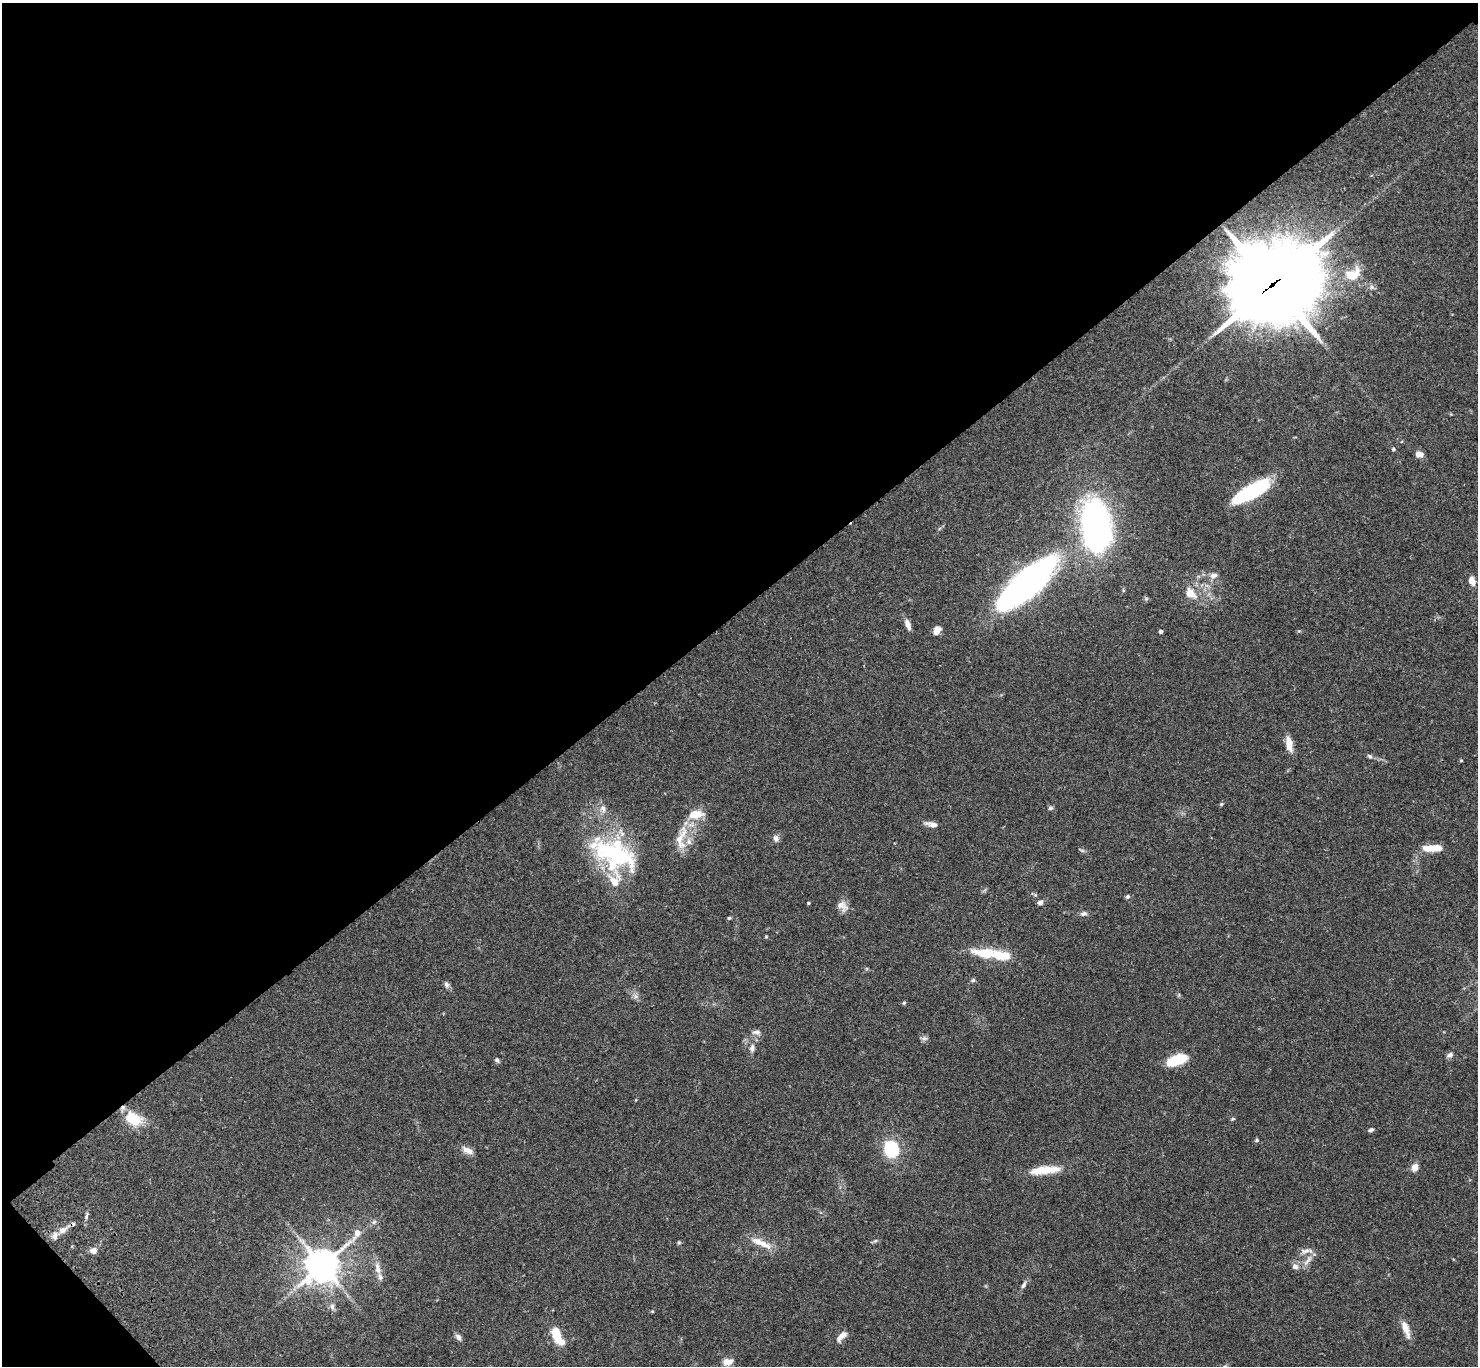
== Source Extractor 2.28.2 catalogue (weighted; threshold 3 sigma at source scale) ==
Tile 5 of 4 x 4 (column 1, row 2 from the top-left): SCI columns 103-1578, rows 3114-4477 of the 6106 x 6084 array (HDU 1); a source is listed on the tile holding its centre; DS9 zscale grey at full resolution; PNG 1480 x 1368 px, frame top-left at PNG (2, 3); no overlay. Shown black and unused: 45% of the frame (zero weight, under 3 of 4 exposures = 6% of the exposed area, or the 3 px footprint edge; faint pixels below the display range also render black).
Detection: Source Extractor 2.28.2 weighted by HDU 2 'WHT'; one run over the whole footprint, this tile lists its part. Background 0.0591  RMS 0.0053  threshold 0.0237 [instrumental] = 3 sigma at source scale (4.5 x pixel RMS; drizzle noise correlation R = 1.50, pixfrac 1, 0.05/0.05 arcsec/px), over >= 5 px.
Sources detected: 79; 8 inside a brighter listed object's ellipse — not listed separately; the other 71 listed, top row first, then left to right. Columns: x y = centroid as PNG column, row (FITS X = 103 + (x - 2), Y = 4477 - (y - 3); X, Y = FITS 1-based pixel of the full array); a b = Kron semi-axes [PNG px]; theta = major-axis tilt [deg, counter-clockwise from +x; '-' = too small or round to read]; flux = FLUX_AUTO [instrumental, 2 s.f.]
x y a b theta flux
1353 274 25 16 29 12
1273 284 37 33 23 3600
1393 449 5 5 - 0.68
1419 454 7 6 - 3.5
1250 492 38 11 30 51
1096 525 48 27 -84 140
1213 576 10 7 24 2.6
1472 581 9 6 -68 4
1027 583 55 19 42 190
1190 593 11 8 -35 6.7
908 624 12 6 -69 3.3
937 630 9 7 59 3.4
1161 631 4 4 - 0.94
1289 744 18 7 -80 5.4
1370 756 7 5 -33 1.1
1461 760 4 4 - 0.48
1221 804 5 4 - 0.69
603 808 11 8 -63 2.8
1050 808 7 5 16 0.94
932 824 16 6 -11 3
681 838 40 13 80 11
776 838 9 7 -70 1.9
1432 848 23 7 1 9.5
1082 850 7 4 -19 0.82
614 854 59 32 -28 61
1128 896 6 5 - 0.96
1040 902 7 6 - 1.6
808 903 4 3 - 0.55
842 906 17 11 -38 4
1084 914 9 6 2 1.5
729 918 5 4 - 0.63
766 937 5 3 - 0.42
985 953 34 13 -7 15
973 980 5 5 - 0.81
446 985 9 6 -65 1.5
636 996 7 6 - 1.7
904 1003 5 4 - 0.64
757 1032 11 7 -1 2.1
924 1038 10 5 -6 1.3
752 1048 12 6 82 2.3
1450 1055 9 6 26 1.6
497 1060 6 5 - 1.1
1177 1060 23 10 21 14
134 1119 22 14 -32 15
1232 1119 6 4 12 0.58
1371 1130 7 5 20 1
1257 1140 5 4 - 0.86
891 1149 17 14 -68 24
468 1150 15 8 -26 3.3
1415 1167 7 6 - 4.5
1045 1170 38 9 6 12
86 1216 9 4 72 1.2
374 1222 8 4 53 1
62 1230 13 8 22 3.8
875 1241 7 4 19 0.82
679 1242 5 5 - 0.66
761 1243 32 8 -25 7.4
94 1251 8 8 - 2.5
1306 1251 15 7 19 2.9
1308 1260 20 5 50 3.3
322 1265 13 10 44 920
1295 1266 8 7 - 2.5
377 1268 19 7 -77 4.1
1024 1285 11 5 65 1.6
332 1307 10 6 -83 1.8
652 1311 5 3 - 0.48
1406 1329 23 7 -71 5.2
557 1335 19 9 -65 13
841 1336 15 7 46 3.5
458 1337 9 6 -51 1.7
727 1362 12 7 8 4.1
Overlapping masked pixels (flux is a lower limit): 2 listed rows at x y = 1273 284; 62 1230